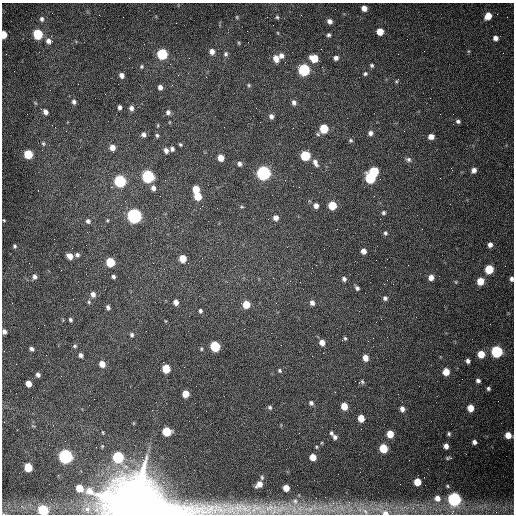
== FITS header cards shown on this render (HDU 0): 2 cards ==
NAXIS1  =                  512 /fastest changing axis
NAXIS2  =                  512 /next to fastest changing axis

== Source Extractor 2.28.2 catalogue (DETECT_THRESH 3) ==
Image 512 x 512 px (HDU 0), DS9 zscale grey, 1 PNG px = 1 image px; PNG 516 x 516 px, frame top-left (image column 1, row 512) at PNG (2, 3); no overlay
Background 1540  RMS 24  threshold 71.4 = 3 sigma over >= 5 px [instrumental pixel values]
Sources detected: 166; all 166 listed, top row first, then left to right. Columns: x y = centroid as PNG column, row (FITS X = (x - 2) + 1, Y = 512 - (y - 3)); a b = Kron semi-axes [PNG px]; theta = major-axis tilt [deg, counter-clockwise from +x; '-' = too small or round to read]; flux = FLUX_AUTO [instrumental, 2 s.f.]
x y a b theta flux
364 8 5 5 - 1.1e+04
488 16 6 5 - 2.4e+04
237 17 5 4 - 1.8e+03
277 17 5 5 - 2.5e+03
42 19 7 6 - 5.0e+03
330 21 5 5 - 6.2e+03
380 32 5 5 - 2.3e+04
278 33 5 3 - 1.3e+03
4 34 6 4 -86 2.3e+04
38 34 6 5 - 9.6e+04
329 35 4 4 - 3.0e+03
495 38 5 5 - 6.5e+03
48 41 8 8 - 9.6e+03
239 43 5 4 - 1.8e+03
212 51 7 6 - 8.4e+03
162 54 6 6 - 1.3e+05
226 54 7 6 - 3.9e+03
281 55 6 6 - 7.0e+03
276 58 8 6 -68 1.3e+04
314 58 6 5 - 3.2e+04
336 58 6 5 - 5.5e+03
372 65 6 5 - 2.7e+03
141 66 6 6 - 2.8e+03
304 70 6 6 - 2.0e+05
365 74 5 4 - 2.8e+03
122 75 5 4 - 7.3e+03
396 81 5 4 - 1.9e+03
249 85 5 4 - 2.1e+03
160 87 5 4 - 7.3e+03
105 94 2 2 - 8.2e+02
74 102 6 5 - 4.3e+03
294 102 6 5 - 5.5e+03
119 107 4 3 - 4.8e+03
131 108 5 5 - 6.6e+03
45 112 6 5 - 6.7e+03
168 112 6 6 - 5.2e+03
271 116 6 5 - 5.8e+03
458 121 5 4 - 3.5e+03
158 125 5 3 - 1.4e+03
293 128 2 2 - 7.4e+02
324 129 7 6 - 5.9e+04
370 133 6 6 - 5.7e+03
143 135 5 5 - 5.3e+03
157 135 6 4 -73 2.7e+03
431 137 5 5 - 1.0e+04
351 140 5 5 - 2.7e+03
43 143 6 4 -74 2.5e+03
180 144 4 3 - 2.0e+03
112 147 6 5 - 1.2e+04
172 149 5 5 - 4.2e+03
166 150 5 4 - 6.5e+03
28 154 6 5 - 6.0e+04
305 156 6 6 - 8.8e+04
221 158 5 5 - 1.8e+04
408 159 7 6 - 4.2e+03
315 163 10 6 -66 8.1e+03
239 164 6 5 - 5.2e+03
474 170 5 5 - 7.3e+03
374 171 6 6 - 7.0e+04
263 173 6 6 - 4.4e+05
148 176 6 6 - 2.6e+05
370 178 6 6 - 1.2e+05
120 181 6 6 - 2.0e+05
299 187 3 2 - 1.2e+03
153 188 6 5 - 6.8e+03
196 189 5 5 - 2.8e+04
198 196 6 5 - 3.4e+04
332 205 6 5 - 4.8e+04
316 206 6 5 - 7.9e+03
242 207 5 3 - 1.8e+03
383 213 4 4 - 3.0e+03
134 216 7 6 - 5.4e+05
276 218 6 6 - 8.9e+03
4 220 3 3 - 1.4e+03
107 220 5 3 - 1.5e+03
88 221 6 6 - 4.1e+03
385 233 6 5 - 3.0e+03
490 245 5 5 - 7.0e+03
15 246 5 4 - 2.9e+03
363 251 5 5 - 9.3e+03
77 255 5 4 - 3.8e+03
70 256 6 5 - 1.2e+04
183 259 5 5 - 3.1e+04
110 262 6 5 - 6.6e+04
489 269 6 5 - 5.8e+04
113 276 4 3 - 3.5e+03
34 277 6 5 - 4.9e+03
431 277 6 5 - 1.1e+04
273 278 2 2 - 8.5e+02
344 279 6 5 - 4.4e+03
512 279 5 4 - 4.4e+03
480 281 6 5 - 2.8e+04
456 282 6 3 -72 1.5e+03
357 288 5 4 - 3.8e+03
93 294 6 5 - 7.0e+03
385 298 5 5 - 4.2e+03
89 302 5 4 - 2.1e+03
176 302 5 4 - 9.2e+03
276 303 3 2 - 1.4e+03
312 303 7 6 - 6.1e+03
246 304 6 5 - 3.2e+04
108 307 5 4 - 4.3e+03
200 311 5 4 - 3.4e+03
381 319 2 2 - 9.3e+02
70 320 4 4 - 2.9e+03
4 331 5 4 - 5.3e+03
132 335 6 5 - 3.1e+03
345 338 5 4 - 2.4e+03
322 342 6 5 - 1.1e+04
75 346 5 4 - 2.6e+03
215 346 6 5 - 1.0e+05
31 349 5 4 - 4.4e+03
201 349 4 4 - 1.8e+03
497 351 6 6 - 2.0e+05
481 354 5 5 - 2.8e+04
81 355 5 4 - 4.4e+03
365 358 6 5 - 1.3e+04
468 361 4 4 - 4.6e+03
102 364 6 5 - 1.4e+04
166 369 6 5 - 4.3e+04
280 371 5 5 - 2.6e+03
446 372 5 5 - 2.5e+04
38 375 4 4 - 4.3e+03
478 381 5 4 - 4.3e+03
362 382 6 5 - 2.6e+03
28 383 5 5 - 1.2e+04
488 389 4 4 - 3.1e+03
185 394 5 5 - 2.4e+04
311 403 6 6 - 3.8e+03
344 406 6 5 - 2.4e+04
270 407 6 6 - 3.2e+03
470 408 6 5 - 2.0e+04
402 409 6 5 - 7.5e+03
361 418 5 5 - 2.0e+04
167 432 6 6 - 6.1e+04
331 433 5 4 - 2.8e+03
390 434 5 5 - 2.7e+04
449 434 5 4 - 2.7e+03
508 435 6 5 - 1.7e+04
335 437 6 5 - 4.5e+03
474 442 5 4 - 5.2e+03
446 446 5 4 - 7.4e+03
316 447 5 3 - 1.5e+03
383 448 6 5 - 5.1e+04
65 456 6 6 - 4.2e+05
118 457 6 6 - 1.5e+05
313 457 5 5 - 2.0e+04
448 458 6 3 7 2.3e+03
28 467 6 5 - 4.2e+04
262 477 6 5 - 3.1e+03
417 482 5 5 - 3.2e+04
259 484 9 6 40 1.4e+04
447 486 6 4 -38 2.1e+03
80 488 6 5 - 2.7e+04
286 488 5 5 - 1.8e+04
316 498 2 2 - 3.7e+03
437 498 8 7 - 1.2e+04
454 499 7 6 - 3.4e+05
295 501 10 9 - 1.1e+04
137 503 36 21 -6 1.5e+07
309 509 20 11 8 2.9e+04
43 510 6 6 - 1.0e+05
350 510 10 4 32 5.7e+03
365 511 13 7 -38 1.2e+04
496 512 5 5 - 2.6e+03
385 513 18 7 -24 1.9e+04
At the frame edge (FLAGS 8, measured only in part): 6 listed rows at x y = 4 34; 512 279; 4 331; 137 503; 43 510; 385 513